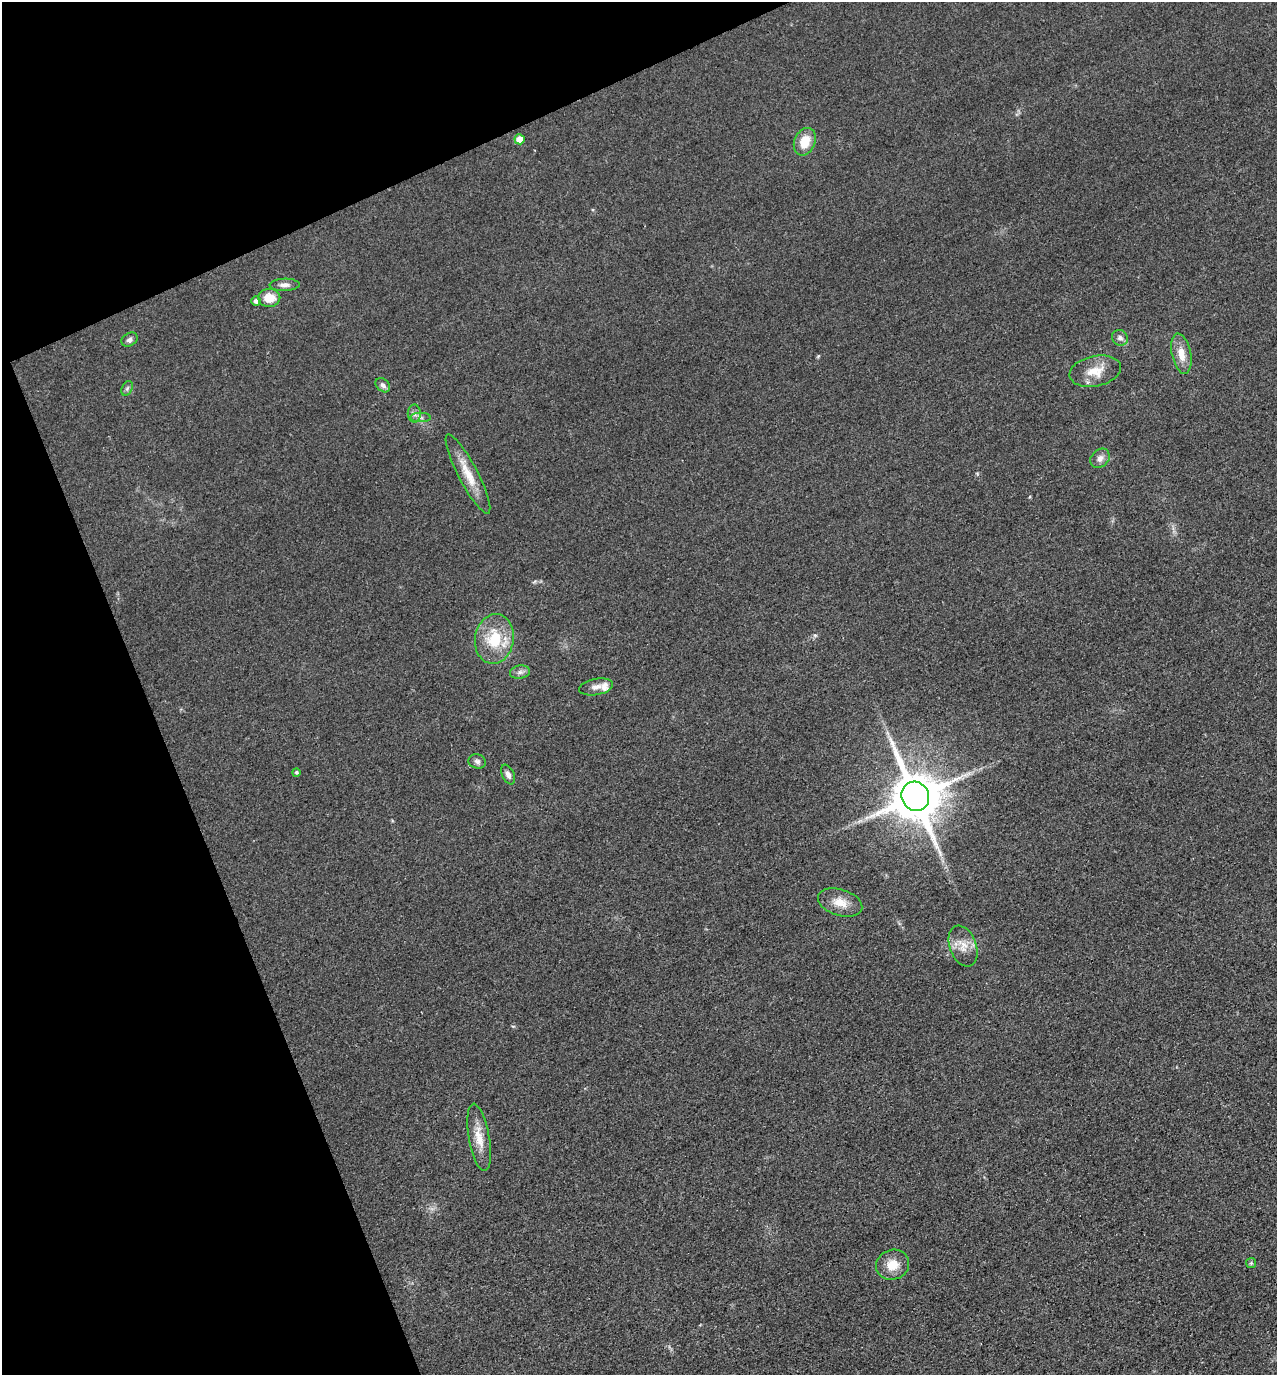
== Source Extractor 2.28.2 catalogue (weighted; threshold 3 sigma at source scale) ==
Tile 5 of 4 x 4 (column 1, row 2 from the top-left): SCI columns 190-1464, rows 2832-4204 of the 5608 x 5664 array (HDU 1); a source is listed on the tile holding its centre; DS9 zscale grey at full resolution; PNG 1279 x 1377 px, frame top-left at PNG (2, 2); each listed source drawn as its Kron ellipse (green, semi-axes under 4 px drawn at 4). Shown black and unused: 21% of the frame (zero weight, under 3 of 4 exposures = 7% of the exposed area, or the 3 px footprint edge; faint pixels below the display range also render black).
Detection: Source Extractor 2.28.2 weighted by HDU 2 'WHT'; one run over the whole footprint, this tile lists its part. Background 0.049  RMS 0.0096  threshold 0.0433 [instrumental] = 3 sigma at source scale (4.5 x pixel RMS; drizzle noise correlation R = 1.50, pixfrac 1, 0.05/0.05 arcsec/px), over >= 5 px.
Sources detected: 28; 1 inside a brighter listed object's ellipse — not listed separately; the other 27 listed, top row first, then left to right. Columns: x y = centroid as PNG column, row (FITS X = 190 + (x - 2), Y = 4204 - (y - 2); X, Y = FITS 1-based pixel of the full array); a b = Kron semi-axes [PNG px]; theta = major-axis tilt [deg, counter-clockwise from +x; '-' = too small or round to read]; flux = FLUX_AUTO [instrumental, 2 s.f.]
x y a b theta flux
520 139 5 5 - 13
805 142 14 10 67 20
285 285 15 6 1 4.9
269 298 11 9 2 17
256 301 4 4 - 3.2
1120 338 8 7 - 3.8
130 339 8 6 31 3.6
1181 354 20 9 -79 13
1095 371 26 15 12 19
383 385 8 6 -43 3.8
127 388 8 5 65 2.1
414 414 9 6 90 3.7
420 417 10 4 -1 3
1100 458 11 8 45 5.7
468 474 44 10 -62 22
494 639 25 19 81 40
520 672 10 6 9 3.7
596 687 17 8 11 6.7
477 761 9 7 -15 3.1
296 772 4 4 - 1.4
508 775 10 6 -66 4.4
915 796 15 13 -66 5200
840 902 23 13 -18 15
963 946 21 13 -70 13
479 1137 34 10 -80 17
1251 1263 5 5 - 1.5
893 1265 17 15 21 16